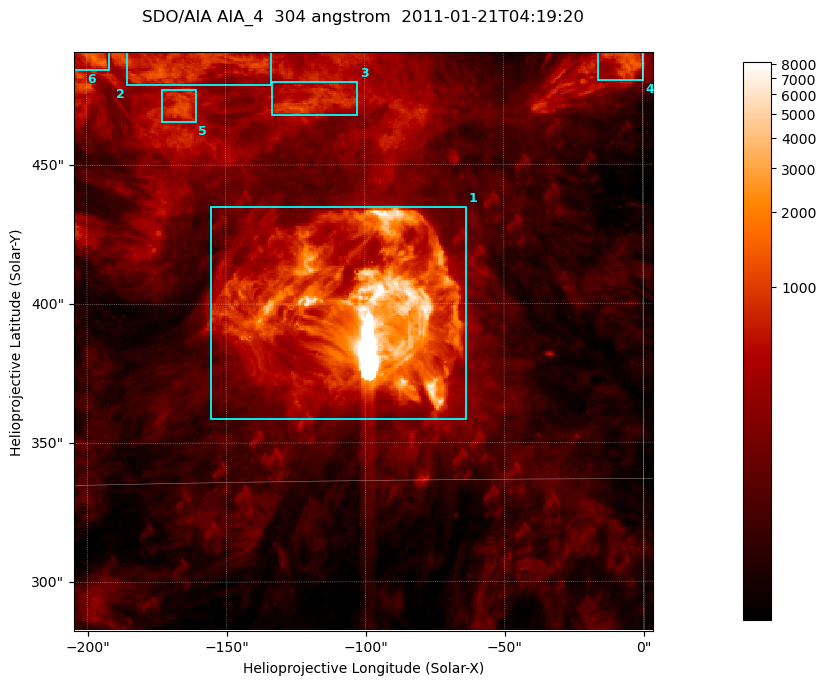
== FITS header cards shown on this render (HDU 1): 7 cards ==
TELESCOP= 'SDO/AIA '           / For AIA: SDO/AIA
INSTRUME= 'AIA_4   '           / For AIA: AIA_ATA1, AIA_ATA2, AIA_ATA3 or AIA_AT
WAVELNTH=                  304 / [angstrom] Wavelength
WAVEUNIT= 'angstrom'           / Wavelength unit: angstrom
DATE-OBS= '2011-01-21T04:19:20.123' / [ISO] Date when observation started; ISO 8
CTYPE1  = 'HPLN-TAN'           / CTYPE1; Typically HPLN
CTYPE2  = 'HPLT-TAN'           / CTYPE2; Typically HPLT

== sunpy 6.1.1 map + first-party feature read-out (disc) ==
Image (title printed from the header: SDO/AIA AIA_4  304 angstrom  2011-01-21T04:19:20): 347 x 347 px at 0.6 arcsec/px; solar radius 975 arcsec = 1625 px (partial field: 1.5% of the solar disc is inside the frame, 100% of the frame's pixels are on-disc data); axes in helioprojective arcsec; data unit not stated in the header (colour bar unlabelled)
Orientation: roll -0.132 deg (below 1 deg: not rotated)
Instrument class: DISC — disc imager (sunpy class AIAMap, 304 A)
Bright regions (active regions / flare kernels): reference = the on-disc median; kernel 3 px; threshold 5 sigma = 556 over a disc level ~152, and >= 1.15x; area >= 120 px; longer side >= 4 px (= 2.4 arcsec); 6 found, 6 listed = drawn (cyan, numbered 1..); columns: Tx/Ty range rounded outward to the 2 arcsec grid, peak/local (2 s.f.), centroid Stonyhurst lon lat
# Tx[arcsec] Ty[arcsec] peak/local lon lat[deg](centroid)
1 -156..-62 358..436 104 -6 +19
2 -186..-134 478..492 9 -10 +25
3 -134..-102 468..480 8.1 -8 +24
4 -16..0 480..492 9.5 +0 +25
5 -174..-160 464..478 7.9 -11 +24
6 -206..-192 484..492 10 -13 +25